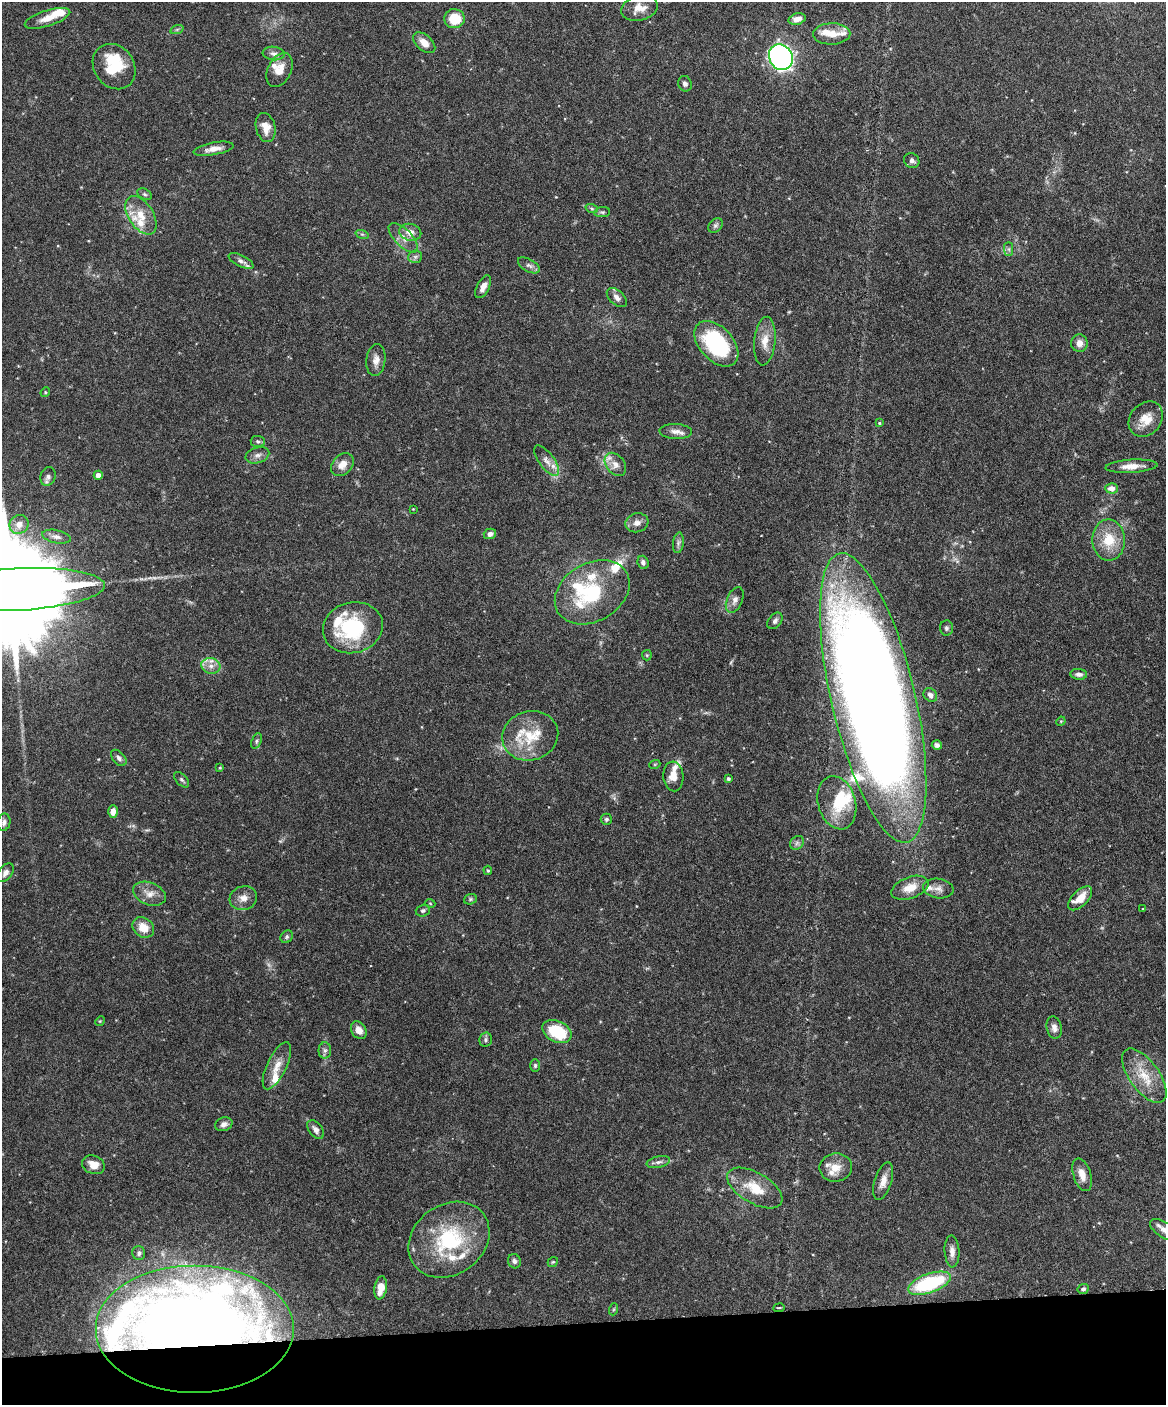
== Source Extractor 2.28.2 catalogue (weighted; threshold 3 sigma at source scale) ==
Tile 10 of 4 x 3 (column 2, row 3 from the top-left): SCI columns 1166-2329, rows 134-1536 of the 4656 x 4583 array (HDU 1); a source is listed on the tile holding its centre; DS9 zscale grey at full resolution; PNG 1168 x 1407 px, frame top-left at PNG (2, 2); each listed source drawn as its Kron ellipse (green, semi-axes under 4 px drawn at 4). Shown black and unused: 6% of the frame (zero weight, under 3 of 6 exposures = <1% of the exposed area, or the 3 px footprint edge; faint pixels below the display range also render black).
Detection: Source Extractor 2.28.2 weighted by HDU 2 'WHT'; one run over the whole footprint, this tile lists its part. Background 0.243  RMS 0.0049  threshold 0.02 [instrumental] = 3 sigma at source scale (4.09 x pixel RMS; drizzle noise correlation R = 1.36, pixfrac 0.8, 0.05/0.05 arcsec/px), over >= 5 px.
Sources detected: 153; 2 too faint to see at this stretch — neither listed nor drawn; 29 inside a brighter listed object's ellipse — not listed separately; the other 122 listed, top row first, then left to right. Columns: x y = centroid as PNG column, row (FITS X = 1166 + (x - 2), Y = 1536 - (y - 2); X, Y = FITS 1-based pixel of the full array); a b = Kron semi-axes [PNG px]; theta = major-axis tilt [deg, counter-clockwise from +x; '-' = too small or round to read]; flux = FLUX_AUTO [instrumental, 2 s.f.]
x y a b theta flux
639 8 18 12 14 5.6
47 18 24 8 17 5.5
454 19 10 9 - 12
797 19 8 5 15 3.6
177 29 7 4 19 0.78
832 34 19 10 2 6
424 43 13 8 -42 4.7
274 53 11 6 -7 1.9
781 57 13 11 -62 180
114 67 24 20 -53 18
279 70 18 11 64 5.6
685 84 8 6 -69 1.5
266 128 15 9 -77 5.1
213 149 20 6 10 3.7
912 161 8 7 - 1.6
145 194 8 5 -27 1
592 209 6 4 -19 0.71
602 212 8 5 6 0.88
141 215 21 12 -57 9.3
715 226 8 6 44 1.2
410 232 11 8 -14 4.2
362 234 7 4 -18 0.8
403 238 19 8 -46 4.4
1009 249 7 4 -89 1
415 257 7 6 - 1.2
241 261 13 5 -26 1.9
529 265 12 6 -28 1.8
483 287 12 6 63 3
617 298 12 7 -43 2.5
765 341 24 10 84 6.4
1079 343 9 8 - 3.4
716 344 27 16 -47 46
376 360 16 9 83 3.6
45 392 5 4 - 0.54
1146 419 19 15 49 7.3
879 423 4 3 - 0.51
676 431 16 7 -3 2.9
258 441 7 5 -4 0.91
257 455 12 8 17 2.2
547 461 18 7 -53 3.4
342 464 13 9 47 4.5
615 464 13 9 -52 3.3
1131 466 26 6 3 5.1
98 475 4 4 - 2.9
48 476 9 7 72 1.9
1112 488 6 5 - 3.2
413 509 3 3 - 0.29
637 523 12 9 16 2.8
19 524 10 9 - 3.9
490 534 6 5 - 2.1
56 537 14 6 -11 2.3
1109 540 20 16 -88 13
678 543 10 5 83 1.5
643 562 7 5 -70 1.3
16 590 89 21 3 23000
592 592 40 29 30 34
735 600 14 8 67 2.7
775 621 9 6 51 1.5
353 628 30 25 14 39
946 628 7 6 - 1.2
647 655 5 5 - 0.54
211 666 9 7 -11 3.1
1079 674 8 5 -6 1.8
930 695 7 6 - 1.7
873 698 148 42 -77 1100
1061 721 5 4 - 0.46
530 736 28 24 16 18
256 741 8 5 67 0.98
937 745 5 4 - 1.4
119 758 9 6 -48 1.6
655 764 5 3 - 0.42
220 768 4 4 - 0.44
673 776 15 10 -86 5.2
728 779 4 4 - 0.73
182 780 9 5 -47 1.1
837 803 27 19 -74 14
113 811 6 5 - 3.5
606 819 6 5 - 0.89
4 822 8 6 78 1.6
797 843 7 6 - 1.4
488 870 4 3 - 0.54
5 873 10 6 54 2
910 888 19 10 20 7.6
938 889 15 9 -8 3.2
149 894 17 11 -22 4.6
243 898 14 11 16 3.8
1080 898 15 7 45 6.6
470 899 6 5 - 0.8
430 903 5 3 - 0.41
1143 909 3 3 - 0.39
423 911 7 6 - 1.1
143 927 11 9 -37 7
287 937 7 5 47 0.99
100 1021 5 4 - 0.5
1054 1028 11 7 -78 2.5
359 1030 9 7 -58 3.7
557 1032 15 10 -25 20
486 1040 7 6 - 1
325 1050 8 6 90 1.4
277 1066 26 9 64 6.1
535 1066 6 5 - 0.82
1144 1076 32 15 -54 13
224 1124 9 6 21 2.1
316 1129 10 6 -52 2.4
658 1162 12 5 12 1.7
93 1165 11 9 -22 5.1
836 1168 16 14 7 6.2
1082 1175 17 8 -73 4.5
883 1181 19 8 72 4.5
755 1188 31 15 -30 13
1164 1230 16 7 -32 3.4
449 1240 43 35 37 42
952 1251 16 7 -87 3.1
139 1253 7 6 - 1.3
514 1261 7 6 - 1.3
553 1262 5 4 - 0.56
929 1283 22 9 20 40
381 1288 12 6 81 6.2
1083 1289 6 5 - 0.94
779 1308 5 3 - 0.44
614 1309 6 4 71 0.57
195 1329 99 64 0 700
Overlapping masked pixels (flux is a lower limit): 1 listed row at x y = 195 1329
Isophote crosses this tile's border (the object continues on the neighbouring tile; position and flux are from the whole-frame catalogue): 2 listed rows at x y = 16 590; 1164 1230